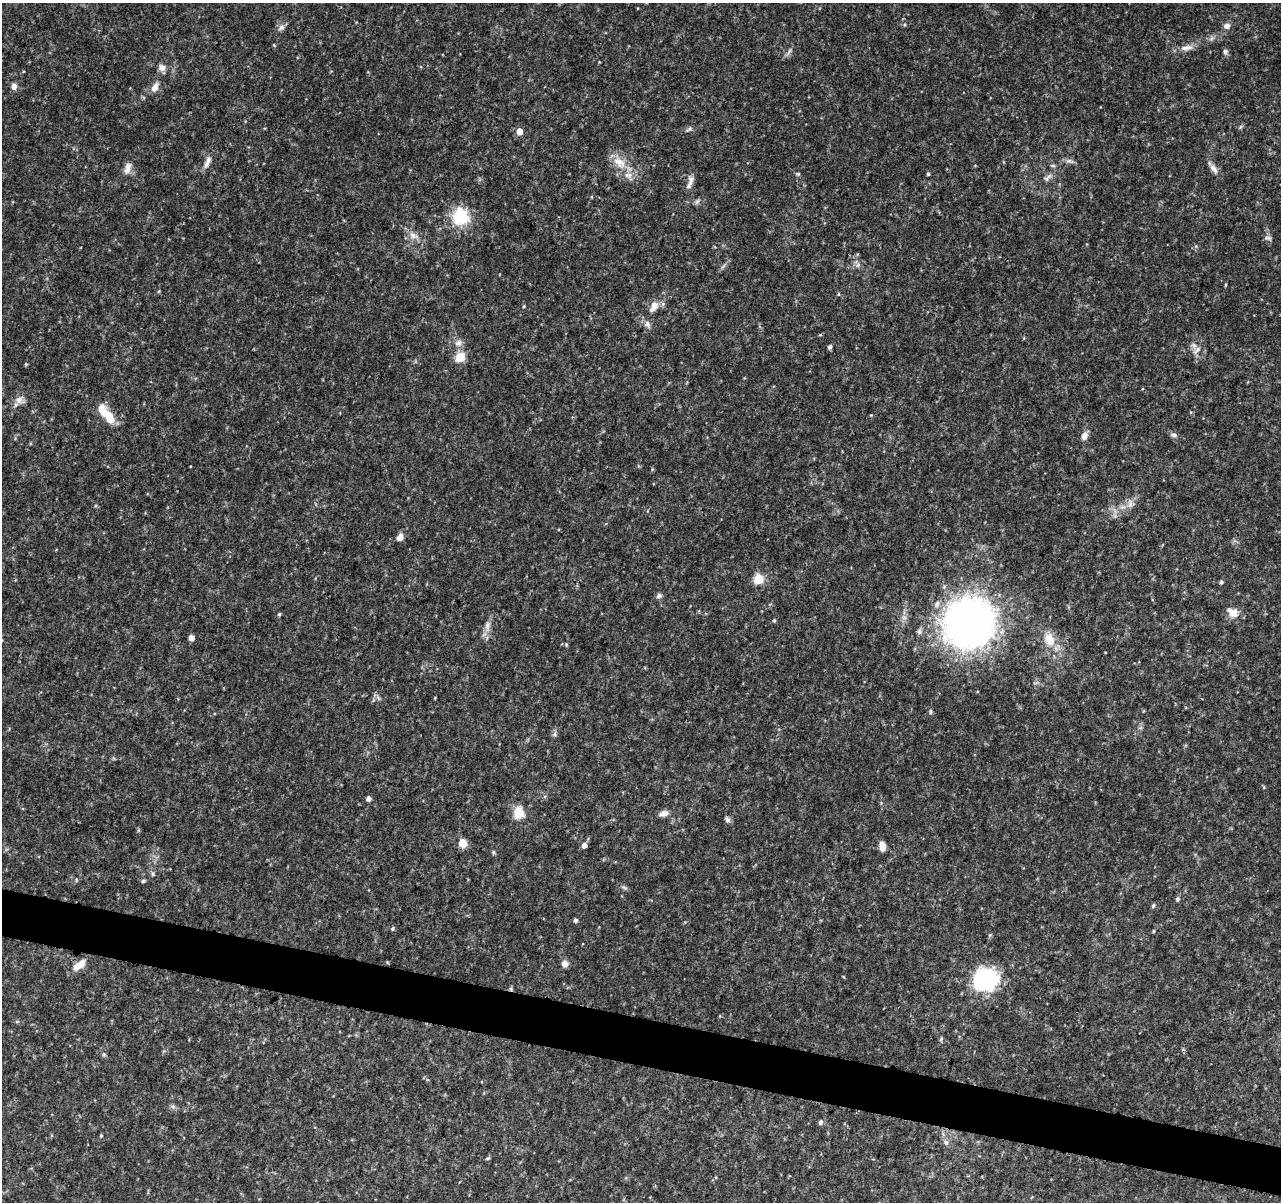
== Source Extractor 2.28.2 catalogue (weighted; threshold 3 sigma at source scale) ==
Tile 6 of 4 x 4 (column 2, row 2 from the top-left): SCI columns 1286-2564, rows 2633-3832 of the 5138 x 5323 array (HDU 1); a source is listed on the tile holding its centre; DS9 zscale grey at full resolution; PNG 1283 x 1204 px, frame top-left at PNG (2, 3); no overlay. Shown black and unused: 4% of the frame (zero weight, under 3 of 4 exposures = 1% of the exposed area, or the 3 px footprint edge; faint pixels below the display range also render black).
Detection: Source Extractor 2.28.2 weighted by HDU 2 'WHT'; one run over the whole footprint, this tile lists its part. Background 0.0536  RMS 0.0045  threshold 0.0204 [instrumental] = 3 sigma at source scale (4.5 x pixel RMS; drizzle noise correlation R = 1.50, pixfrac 1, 0.0396/0.0396 arcsec/px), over >= 5 px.
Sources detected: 84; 1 inside a brighter object's white glare — not listed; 2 inside a brighter listed object's ellipse — not listed separately; the other 81 listed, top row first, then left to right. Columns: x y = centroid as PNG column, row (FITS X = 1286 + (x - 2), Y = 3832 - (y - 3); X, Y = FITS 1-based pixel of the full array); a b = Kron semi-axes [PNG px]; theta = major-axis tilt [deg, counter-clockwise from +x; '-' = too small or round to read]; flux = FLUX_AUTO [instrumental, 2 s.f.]
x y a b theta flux
1227 26 8 7 - 2.1
281 28 10 7 39 1.7
1187 48 20 7 8 3.3
789 51 10 4 61 1.2
1225 52 6 6 - 1.1
162 67 9 9 - 2.3
14 86 8 7 - 1.9
155 87 13 8 61 2.9
1240 127 6 4 70 0.62
689 129 9 4 35 0.89
519 131 6 5 - 3.9
207 162 19 6 70 2.7
619 162 21 13 -38 7.6
1053 166 6 4 -1 0.69
127 168 18 8 74 3.2
1214 168 15 7 -55 2.7
798 174 5 4 - 0.55
928 174 4 3 - 0.62
1047 178 16 6 40 2
691 181 14 8 71 2.5
461 216 21 19 -74 18
413 235 14 8 -16 3.1
1268 238 11 4 -10 1.1
858 265 7 4 71 0.85
159 291 6 3 71 0.43
524 306 4 3 - 0.52
654 306 15 9 61 3.9
647 324 10 8 -53 2.1
458 343 10 9 - 2.4
830 347 7 5 61 0.87
1197 350 14 5 45 2
460 357 5 5 - 23
26 364 4 4 - 0.44
19 400 11 10 - 2.8
103 412 19 10 -56 8.3
1174 435 9 5 -10 1.2
1084 436 10 7 65 2.6
1130 504 13 6 82 2.3
400 537 8 6 55 3.2
758 579 5 5 - 21
1221 582 5 4 - 0.73
659 596 8 6 22 1.2
937 604 9 6 79 1.8
1233 613 15 12 -30 4.2
279 614 5 4 - 0.56
774 620 5 4 - 0.54
969 623 24 23 - 520
487 626 17 6 80 3.1
191 637 5 4 - 2.9
1049 639 17 12 -69 7.7
566 644 6 4 -80 0.51
931 712 7 3 -90 0.71
555 734 8 4 82 0.98
368 799 5 5 - 1.7
519 813 14 13 - 7.1
664 813 10 7 16 2.8
727 820 8 6 -41 1.2
462 843 5 5 - 14
584 845 6 5 - 2.2
882 846 10 6 -80 3.3
493 852 6 4 83 0.64
153 874 6 4 -90 0.7
143 881 5 5 - 0.65
624 888 8 3 -19 0.8
1178 899 5 5 - 0.68
1153 906 6 4 73 0.68
575 920 5 4 - 1.1
392 929 6 4 74 0.62
1154 931 5 3 - 0.41
990 935 6 4 70 0.53
81 964 12 8 59 3.6
565 964 7 6 - 2.7
985 980 13 11 12 99
511 989 6 4 -72 0.68
941 1039 6 4 78 0.68
104 1055 6 5 - 0.8
173 1107 7 4 0 0.96
820 1122 6 5 - 1.1
101 1136 5 3 - 0.38
946 1142 7 6 - 1.1
488 1158 7 3 35 0.55
Overlapping masked pixels (flux is a lower limit): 1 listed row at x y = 511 989